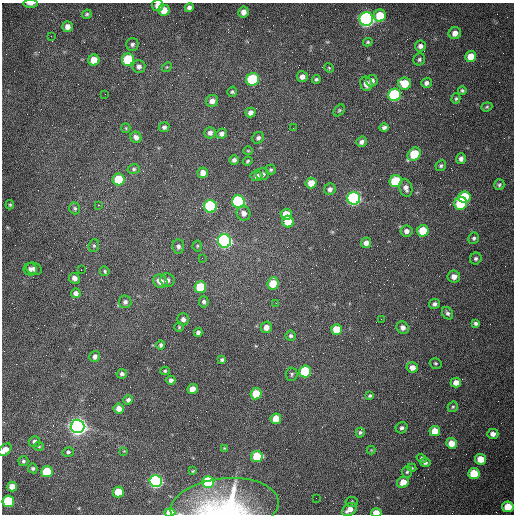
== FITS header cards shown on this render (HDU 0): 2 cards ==
NAXIS1  =                  512 /fastest changing axis
NAXIS2  =                  512 /next to fastest changing axis

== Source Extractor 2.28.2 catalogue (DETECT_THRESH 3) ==
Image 512 x 512 px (HDU 0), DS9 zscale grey, 1 PNG px = 1 image px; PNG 516 x 516 px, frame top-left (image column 1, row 512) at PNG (2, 3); each listed source drawn as its Kron ellipse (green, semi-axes under 4 px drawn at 4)
Background 1540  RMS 24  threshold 70.7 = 3 sigma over >= 5 px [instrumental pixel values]
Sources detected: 164; all 164 listed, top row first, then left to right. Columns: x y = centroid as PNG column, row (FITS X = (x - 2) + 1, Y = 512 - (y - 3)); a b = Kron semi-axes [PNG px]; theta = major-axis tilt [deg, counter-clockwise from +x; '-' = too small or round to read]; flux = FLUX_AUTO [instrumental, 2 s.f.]
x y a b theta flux
30 4 7 3 0 5.6e+03
158 5 6 5 - 9.8e+03
189 7 5 4 - 5.1e+03
164 10 6 5 - 2.2e+04
243 12 5 5 - 9.4e+03
87 14 5 4 - 2.6e+03
380 16 6 6 - 4.6e+04
366 19 7 6 - 7.2e+05
67 27 5 5 - 8.8e+03
455 33 6 6 - 1.2e+04
51 36 3 2 - 1.2e+03
368 42 5 3 - 2.2e+03
132 44 6 6 - 4.3e+03
420 46 5 5 - 6.7e+03
471 56 5 5 - 2.4e+04
419 59 6 5 - 3.6e+03
94 60 5 5 - 2.5e+04
128 60 6 6 - 9.7e+04
139 66 6 6 - 6.5e+03
167 67 5 4 - 1.9e+03
329 68 5 4 - 1.7e+03
302 77 5 5 - 7.6e+03
252 79 6 6 - 1.3e+05
316 79 4 4 - 2.9e+03
372 81 6 5 - 7.3e+03
405 83 6 6 - 3.3e+04
426 83 5 5 - 5.1e+03
366 84 7 6 - 1.2e+04
462 90 4 4 - 2.6e+03
232 92 5 4 - 2.4e+03
105 94 2 2 - 8.5e+02
394 95 6 6 - 2.0e+05
456 98 5 4 - 2.3e+03
212 101 6 6 - 8.3e+03
487 107 6 4 21 2.2e+03
339 110 6 4 48 2.5e+03
251 113 5 4 - 7.3e+03
164 127 5 5 - 4.1e+03
126 128 5 4 - 1.8e+03
293 128 2 2 - 7.3e+02
384 128 4 4 - 4.4e+03
210 133 6 5 - 5.3e+03
222 134 5 5 - 5.5e+03
136 137 6 5 - 6.7e+03
258 138 6 5 - 4.2e+03
361 142 5 4 - 5.5e+03
248 151 5 3 - 1.4e+03
414 154 7 5 45 6.1e+04
461 159 5 4 - 5.4e+03
234 160 4 4 - 4.8e+03
248 161 5 3 - 2.0e+03
441 166 5 5 - 3.1e+03
134 169 6 5 - 2.8e+03
271 170 5 5 - 2.4e+03
203 173 5 5 - 1.1e+04
263 174 6 6 - 5.0e+03
256 176 6 5 - 6.6e+03
119 179 6 6 - 6.1e+04
396 181 6 6 - 8.8e+04
311 183 5 5 - 1.9e+04
499 185 5 5 - 2.8e+03
406 188 9 6 -74 7.2e+03
330 189 6 5 - 5.2e+03
464 197 6 5 - 7.1e+04
354 198 6 6 - 4.4e+05
238 202 6 6 - 2.6e+05
461 203 6 6 - 1.2e+05
10 205 5 4 - 1.9e+03
98 205 3 2 - 2.0e+03
210 206 6 6 - 2.0e+05
75 208 6 5 - 2.9e+03
244 213 7 7 - 8.5e+03
286 214 5 5 - 2.7e+04
288 222 6 5 - 3.4e+04
406 231 6 5 - 8.1e+03
423 231 6 5 - 4.8e+04
474 238 6 5 - 3.4e+03
224 241 7 6 - 5.4e+05
366 243 5 5 - 8.7e+03
94 246 6 5 - 2.4e+03
178 246 7 6 - 4.7e+03
197 246 5 5 - 2.2e+03
202 258 2 2 - 5.9e+02
476 259 6 5 - 3.8e+03
30 269 6 6 - 5.4e+03
34 269 8 6 -23 5.7e+03
81 270 2 2 - 8.0e+02
105 271 5 4 - 2.4e+03
454 277 6 6 - 1.0e+04
74 278 6 5 - 8.1e+03
167 280 7 6 - 5.8e+03
160 281 7 6 - 1.4e+04
273 283 6 5 - 3.4e+04
200 287 6 6 - 6.8e+04
76 293 5 4 - 5.9e+03
125 302 6 6 - 4.8e+03
204 302 5 5 - 3.9e+03
276 303 3 2 - 1.3e+03
434 304 5 5 - 4.4e+03
448 313 6 5 - 3.9e+03
183 319 6 5 - 6.1e+03
381 319 2 2 - 8.3e+02
476 323 4 3 - 3.8e+03
179 327 5 5 - 1.9e+03
266 327 6 5 - 9.8e+03
403 328 6 5 - 6.4e+03
337 329 5 5 - 3.2e+04
198 332 4 4 - 4.4e+03
291 336 5 5 - 3.5e+03
161 345 5 4 - 3.2e+03
95 356 5 5 - 5.6e+03
222 360 4 3 - 3.0e+03
436 363 6 5 - 2.4e+03
412 367 5 5 - 1.1e+04
165 371 5 4 - 2.1e+03
305 371 6 6 - 1.0e+05
122 374 5 5 - 4.2e+03
292 374 6 6 - 3.3e+03
171 380 4 4 - 4.5e+03
456 383 5 5 - 1.2e+04
192 389 5 5 - 1.4e+04
256 394 5 5 - 4.4e+04
370 396 4 4 - 2.5e+03
128 400 5 4 - 4.4e+03
453 407 5 4 - 2.5e+03
119 409 5 5 - 1.3e+04
276 419 5 5 - 2.4e+04
78 426 7 7 - 1.2e+06
402 428 6 5 - 4.0e+03
435 431 5 5 - 2.4e+04
360 432 5 4 - 3.1e+03
493 434 6 5 - 8.2e+03
34 442 5 5 - 5.2e+03
451 443 5 5 - 2.0e+04
39 446 5 3 - 1.6e+03
224 448 4 4 - 1.1e+03
5 450 7 5 43 1.2e+04
371 450 4 4 - 1.4e+03
124 451 4 4 - 1.4e+03
68 452 6 5 - 3.6e+03
257 457 6 5 - 6.1e+04
422 458 5 4 - 2.9e+03
480 459 5 5 - 2.7e+04
23 461 5 5 - 2.8e+03
425 462 5 4 - 3.6e+03
33 468 5 4 - 2.9e+03
412 468 4 3 - 1.4e+03
193 471 3 3 - 1.4e+03
47 472 6 5 - 7.6e+04
407 472 6 5 - 2.6e+03
474 473 6 5 - 5.0e+04
156 481 6 6 - 4.1e+05
208 482 6 6 - 1.5e+05
403 482 6 5 - 2.1e+04
12 487 5 5 - 1.5e+04
118 492 5 5 - 4.2e+04
316 498 2 2 - 3.5e+03
8 501 6 5 - 1.1e+05
352 502 6 5 - 3.1e+03
224 506 54 28 6 2.0e+05
508 507 6 5 - 3.2e+04
349 509 8 5 36 1.3e+04
170 512 5 4 - 2.4e+04
376 513 5 4 - 1.7e+04
At the frame edge (FLAGS 8, measured only in part): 6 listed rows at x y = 30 4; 158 5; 5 450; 224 506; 170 512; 376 513